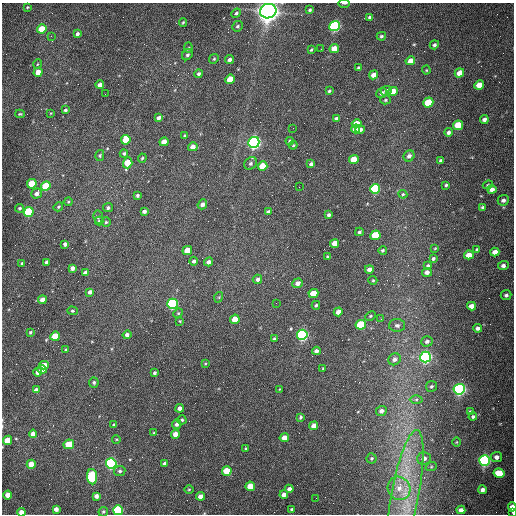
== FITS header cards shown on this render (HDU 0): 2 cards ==
NAXIS1  =                  512 /fastest changing axis
NAXIS2  =                  512 /next to fastest changing axis

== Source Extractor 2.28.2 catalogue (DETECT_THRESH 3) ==
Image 512 x 512 px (HDU 0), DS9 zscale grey, 1 PNG px = 1 image px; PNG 516 x 516 px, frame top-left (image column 1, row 512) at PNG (2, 3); each listed source drawn as its Kron ellipse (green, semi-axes under 4 px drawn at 4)
Background 1560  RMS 24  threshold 71.5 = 3 sigma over >= 5 px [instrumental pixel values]
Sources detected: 207; all 207 listed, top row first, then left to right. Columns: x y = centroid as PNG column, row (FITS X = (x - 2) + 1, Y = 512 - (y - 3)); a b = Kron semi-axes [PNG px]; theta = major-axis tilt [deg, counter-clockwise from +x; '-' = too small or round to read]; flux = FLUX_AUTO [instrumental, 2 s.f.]
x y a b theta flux
344 3 6 2 0 2.7e+03
27 7 3 2 - 1.4e+03
310 10 4 3 - 2.2e+03
268 11 8 7 - 2.1e+06
236 13 5 4 - 2.8e+03
370 17 4 3 - 4.2e+03
183 22 4 3 - 1.6e+03
238 26 5 5 - 2.5e+03
335 26 5 5 - 3.5e+05
42 29 5 4 - 4.5e+04
77 34 4 3 - 3.9e+03
51 36 3 2 - 1.6e+03
381 36 5 4 - 2.8e+03
434 45 5 4 - 3.6e+03
189 48 5 3 - 1.6e+03
321 49 2 2 - 7.5e+02
334 49 5 4 - 2.3e+04
311 50 4 2 - 1.8e+03
187 55 6 5 - 3.5e+03
214 59 5 4 - 2.1e+03
230 60 4 4 - 4.5e+03
410 61 5 4 - 1.3e+04
38 64 5 3 - 1.3e+03
358 68 4 3 - 2.8e+03
426 70 4 4 - 1.5e+03
38 72 4 4 - 2.5e+04
459 73 5 4 - 1.9e+04
199 74 4 4 - 3.2e+03
374 75 5 4 - 1.2e+04
230 79 5 4 - 3.5e+04
100 85 4 4 - 7.9e+03
479 85 5 4 - 2.6e+04
329 91 3 3 - 2.2e+03
386 91 6 4 26 7.5e+03
393 91 5 4 - 2.2e+04
381 93 5 4 - 4.7e+03
105 94 2 2 - 9.1e+02
385 100 5 4 - 2.3e+03
428 102 5 4 - 6.7e+04
65 110 4 3 - 2.8e+03
51 113 4 3 - 1.1e+03
20 114 5 4 - 1.7e+03
159 118 4 3 - 5.7e+03
337 119 4 4 - 6.0e+03
484 119 4 4 - 5.8e+03
357 124 5 4 - 2.6e+04
458 125 5 4 - 4.8e+04
293 128 2 2 - 6.7e+02
355 129 4 4 - 1.2e+04
360 130 5 4 - 4.9e+03
448 132 4 4 - 4.8e+03
185 136 4 3 - 2.4e+03
126 140 5 4 - 4.4e+04
290 141 4 4 - 3.1e+03
164 142 4 4 - 1.6e+04
254 142 5 5 - 6.8e+05
293 145 4 3 - 1.5e+03
193 147 5 4 - 1.3e+04
124 153 4 4 - 2.9e+03
100 155 5 4 - 2.4e+03
409 156 6 5 - 5.6e+03
142 158 4 3 - 2.1e+03
354 159 5 4 - 2.8e+04
441 161 4 4 - 5.3e+03
128 163 5 4 - 4.2e+04
251 163 7 5 47 4.4e+03
311 164 4 3 - 3.9e+03
262 166 5 4 - 3.7e+04
32 184 5 4 - 7.0e+04
446 185 3 3 - 2.5e+03
488 185 5 4 - 1.8e+03
46 186 5 4 - 8.2e+04
299 187 2 2 - 1.1e+03
375 189 5 5 - 1.7e+05
492 189 4 4 - 8.8e+03
37 194 5 5 - 6.5e+03
403 194 4 4 - 1.8e+03
137 195 3 3 - 2.8e+03
503 200 5 5 - 5.1e+03
68 202 4 4 - 1.7e+03
202 204 5 4 - 6.3e+03
58 207 5 4 - 2.3e+03
482 207 3 3 - 2.4e+03
20 208 4 4 - 2.5e+03
108 208 5 4 - 4.0e+03
144 211 4 4 - 5.3e+03
29 212 5 4 - 1.4e+05
268 212 4 3 - 3.8e+03
329 215 4 3 - 3.7e+03
98 217 6 5 - 2.9e+03
99 221 4 3 - 2.5e+03
106 222 4 4 - 2.2e+03
359 232 4 4 - 2.7e+03
375 235 5 4 - 6.6e+04
335 243 4 4 - 1.7e+04
65 244 4 3 - 4.4e+03
435 248 4 3 - 1.2e+03
383 250 4 4 - 2.7e+03
477 250 4 3 - 3.0e+03
187 251 5 4 - 3.4e+04
495 252 4 4 - 1.1e+04
469 255 5 4 - 1.9e+04
328 257 4 4 - 2.0e+03
433 259 4 3 - 3.1e+03
194 261 4 4 - 4.1e+03
47 262 4 3 - 5.8e+03
209 262 4 4 - 6.4e+03
22 263 3 3 - 2.7e+03
503 265 5 4 - 5.8e+03
428 266 4 4 - 2.7e+03
72 268 4 4 - 6.7e+03
369 269 4 4 - 6.8e+03
427 272 5 4 - 7.2e+03
85 273 4 4 - 6.5e+03
257 279 5 4 - 5.2e+03
373 280 4 4 - 1.8e+03
298 283 5 4 - 8.0e+03
90 292 4 3 - 4.8e+03
313 293 5 4 - 3.1e+04
506 295 5 5 - 3.4e+03
219 297 5 3 - 1.5e+03
42 300 4 4 - 1.4e+04
276 303 2 2 - 9.4e+02
172 304 5 5 - 3.5e+05
316 305 4 3 - 2.4e+03
472 306 4 4 - 1.2e+04
72 311 5 4 - 2.1e+03
338 312 4 4 - 1.0e+04
178 313 5 4 - 2.0e+03
370 316 5 4 - 2.0e+03
235 319 5 4 - 2.3e+04
381 319 2 2 - 1.1e+03
180 321 3 2 - 1.2e+03
361 325 5 5 - 1.0e+05
397 325 8 6 -1 5.0e+03
478 328 4 4 - 5.6e+03
30 332 4 4 - 2.2e+03
127 335 4 4 - 6.0e+03
302 335 5 5 - 4.3e+05
55 336 5 4 - 5.0e+04
275 339 4 3 - 3.5e+03
427 341 6 5 - 4.7e+03
66 350 3 3 - 1.9e+03
316 351 4 4 - 6.1e+03
425 357 5 5 - 5.7e+05
394 359 6 5 - 6.2e+03
205 364 4 3 - 1.3e+03
44 365 4 4 - 1.7e+04
323 368 3 2 - 1.2e+03
42 369 4 4 - 1.5e+04
38 372 4 4 - 9.6e+03
154 373 3 3 - 2.8e+03
94 382 5 5 - 3.2e+03
431 386 5 5 - 2.9e+03
279 389 4 2 - 1.1e+03
459 389 5 5 - 6.3e+05
36 390 4 4 - 5.8e+03
416 399 6 4 1 2.8e+03
180 408 4 4 - 7.5e+03
381 411 5 5 - 6.6e+03
470 412 4 3 - 3.3e+03
473 416 4 4 - 2.8e+03
300 417 4 3 - 2.8e+03
182 420 4 4 - 2.4e+03
177 424 5 4 - 4.7e+03
114 425 3 3 - 1.6e+03
314 426 5 4 - 1.2e+04
154 433 3 3 - 1.7e+03
33 434 4 4 - 1.0e+04
175 434 4 4 - 1.4e+04
284 438 4 4 - 1.2e+04
116 439 4 3 - 1.4e+03
7 440 5 4 - 3.0e+04
457 442 4 3 - 1.2e+03
69 444 5 4 - 4.1e+04
246 448 3 3 - 2.2e+03
496 457 5 5 - 6.5e+03
372 458 5 5 - 2.3e+03
424 458 7 6 - 8.0e+03
485 460 5 5 - 5.0e+05
111 463 5 5 - 4.5e+05
164 463 4 3 - 2.5e+03
31 464 4 4 - 2.7e+04
431 467 6 4 19 1.9e+03
120 471 5 5 - 3.2e+03
227 471 5 5 - 4.3e+04
499 473 5 4 - 4.5e+04
92 477 7 5 -86 1.7e+05
250 486 4 4 - 3.3e+04
399 488 12 11 - 2.0e+04
289 489 4 4 - 6.5e+03
189 490 4 3 - 1.5e+03
482 490 4 4 - 5.8e+03
406 492 63 13 79 9.0e+04
8 495 4 4 - 1.9e+04
284 495 4 4 - 8.7e+03
96 496 4 4 - 6.9e+03
200 496 4 4 - 1.1e+04
316 498 2 2 - 3.2e+03
512 507 4 3 - 1.5e+04
56 509 4 4 - 7.2e+03
292 509 3 3 - 2.1e+03
118 510 5 5 - 2.1e+05
461 510 4 4 - 6.4e+03
21 512 4 4 - 1.1e+04
103 512 5 4 - 2.9e+03
513 512 4 2 - 3.6e+03
At the frame edge (FLAGS 8, measured only in part): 6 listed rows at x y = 344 3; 268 11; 512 507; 118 510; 21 512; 513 512